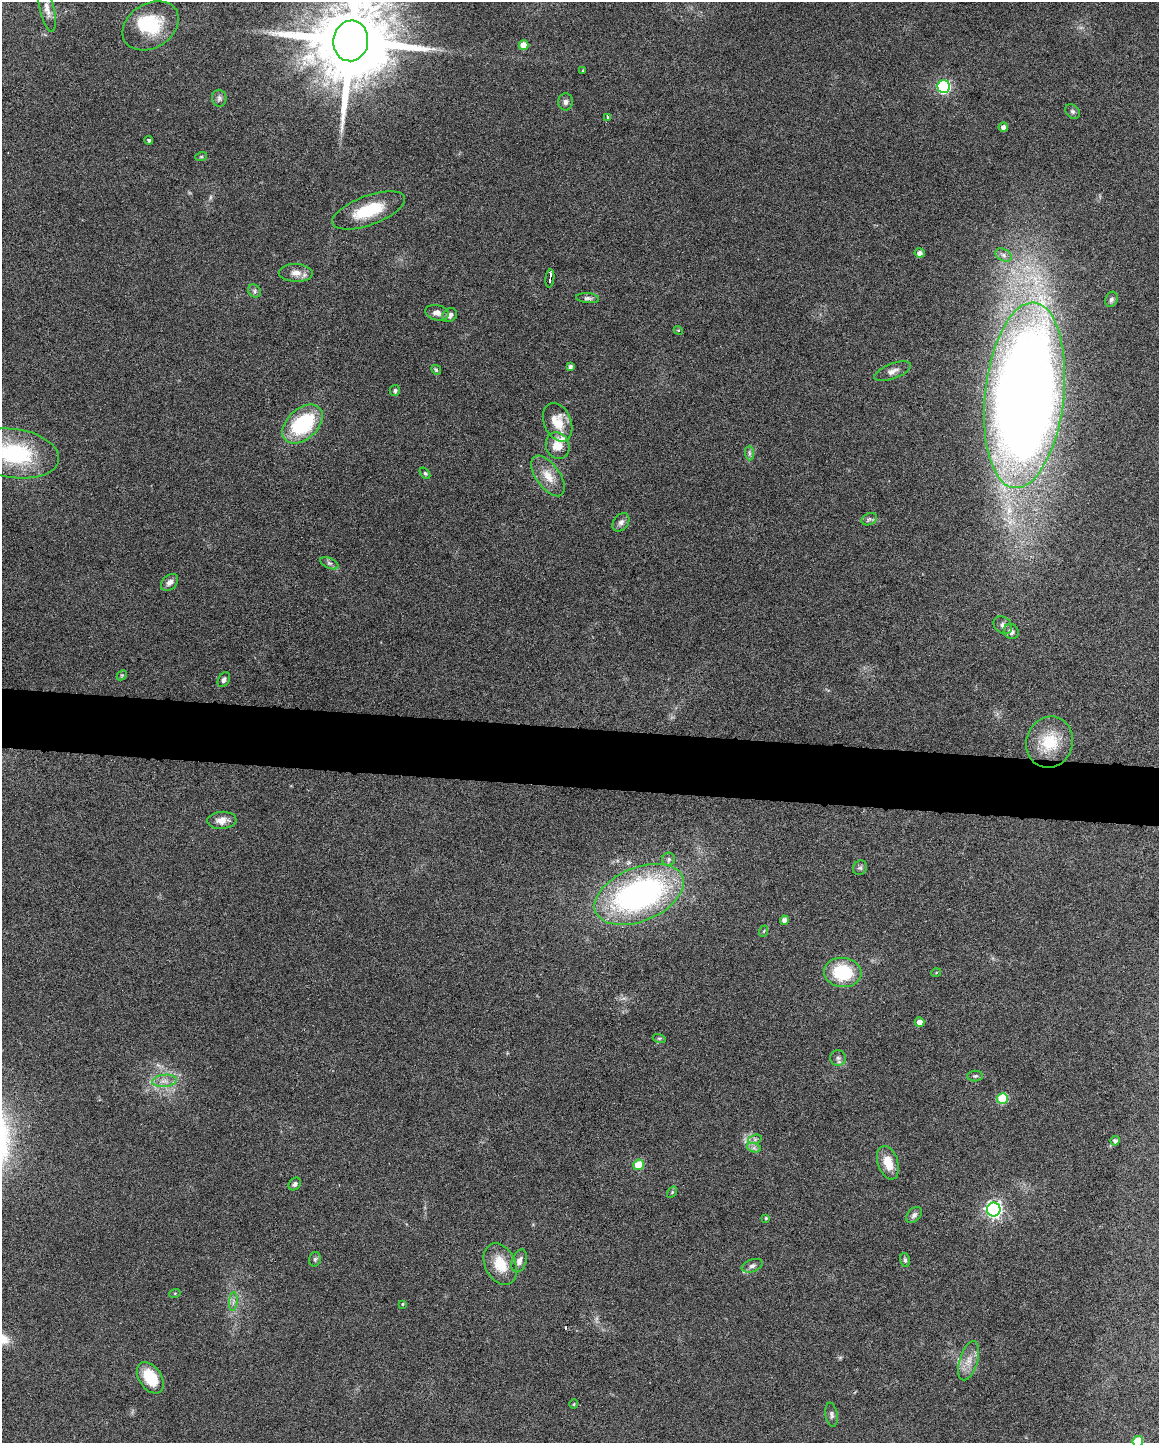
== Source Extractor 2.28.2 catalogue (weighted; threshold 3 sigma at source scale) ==
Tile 6 of 4 x 3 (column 2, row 2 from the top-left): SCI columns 1160-2316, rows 1661-3101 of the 4630 x 4648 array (HDU 1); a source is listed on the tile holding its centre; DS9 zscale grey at full resolution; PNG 1161 x 1445 px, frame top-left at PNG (2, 2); each listed source drawn as its Kron ellipse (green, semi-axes under 4 px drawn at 4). Shown black and unused: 4% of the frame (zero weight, under 4 of 8 exposures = <1% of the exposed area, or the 3 px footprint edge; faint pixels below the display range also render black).
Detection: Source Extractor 2.28.2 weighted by HDU 2 'WHT'; one run over the whole footprint, this tile lists its part. Background 0.0691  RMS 0.0048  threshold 0.0198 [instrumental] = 3 sigma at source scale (4.09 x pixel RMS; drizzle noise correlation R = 1.36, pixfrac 0.8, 0.05/0.05 arcsec/px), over >= 5 px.
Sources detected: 88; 1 too faint to see at this stretch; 2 inside a brighter object's white glare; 1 cosmic-ray / hot-pixel residue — neither listed nor drawn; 2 inside a brighter listed object's ellipse — not listed separately; the other 82 listed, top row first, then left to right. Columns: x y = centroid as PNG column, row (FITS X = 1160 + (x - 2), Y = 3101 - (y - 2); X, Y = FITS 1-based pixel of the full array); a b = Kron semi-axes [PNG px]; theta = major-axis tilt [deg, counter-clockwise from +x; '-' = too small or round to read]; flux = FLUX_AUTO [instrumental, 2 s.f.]
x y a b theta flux
47 9 24 7 -77 3.9
151 26 30 22 32 22
351 41 20 17 83 7800
524 45 5 5 - 5.3
583 71 4 3 - 0.43
944 86 6 6 - 71
219 98 8 7 - 1.4
565 102 8 7 - 1.5
1073 112 8 6 -45 1.1
607 117 4 3 - 7
1003 127 5 4 - 1.8
149 140 4 4 - 0.8
201 157 6 3 18 0.45
369 210 38 14 20 18
919 253 5 4 - 2.2
1003 255 9 6 -28 1.6
296 273 17 9 -2 3.8
550 278 9 3 83 2.9
255 291 7 6 - 1.1
588 298 11 5 -4 1.3
1111 299 8 6 69 1.2
437 313 12 7 -14 2.4
450 315 8 6 30 2.2
678 330 4 3 - 0.42
570 367 4 4 - 1.2
436 370 5 4 - 0.6
893 371 19 7 21 2.9
395 391 5 5 - 0.91
1024 395 93 39 84 930
558 422 20 13 -68 9.5
303 424 23 15 43 37
558 446 13 11 -72 7.1
15 453 44 24 -9 41
749 453 7 4 -89 1.1
425 473 6 4 -53 0.69
548 476 23 11 -54 6.9
869 519 8 6 22 1.2
621 522 10 7 52 1.8
329 563 9 5 -26 1.2
170 582 10 7 44 2
1003 625 10 8 -42 1.7
1011 632 8 7 - 1.9
122 675 6 4 44 0.66
224 680 8 5 59 1.2
1050 742 26 23 68 16
222 820 14 8 3 4
669 859 6 6 - 1.3
860 868 7 6 - 1.1
639 894 47 27 22 130
784 920 4 4 - 2.2
764 931 6 3 71 0.45
843 972 19 14 -6 24
936 973 5 3 - 0.41
920 1022 5 4 - 3.4
659 1038 6 4 -17 0.63
838 1058 8 7 - 1.5
975 1076 8 5 1 0.89
164 1081 12 6 6 2.8
1002 1098 5 5 - 23
755 1139 7 4 19 0.95
1115 1141 4 4 - 1.5
754 1148 7 4 -17 1.2
888 1163 17 10 -71 8.1
638 1165 5 5 - 12
295 1184 7 5 50 1.2
672 1192 6 4 57 0.54
994 1210 7 6 - 160
914 1215 9 6 47 1.5
766 1218 4 4 - 0.62
315 1259 7 5 75 0.88
905 1260 7 4 -76 0.9
519 1261 12 7 71 2.2
500 1264 22 15 -65 11
752 1266 11 6 20 1.6
175 1293 5 3 - 0.42
233 1301 9 4 85 1.3
402 1304 4 3 - 0.48
969 1361 20 9 73 5.3
150 1378 17 11 -55 15
574 1404 5 3 - 0.37
832 1415 12 6 -80 1.5
1138 1441 5 5 - 16
Isophote crosses this tile's border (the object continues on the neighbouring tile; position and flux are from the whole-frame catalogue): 4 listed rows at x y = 47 9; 351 41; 15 453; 1138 1441